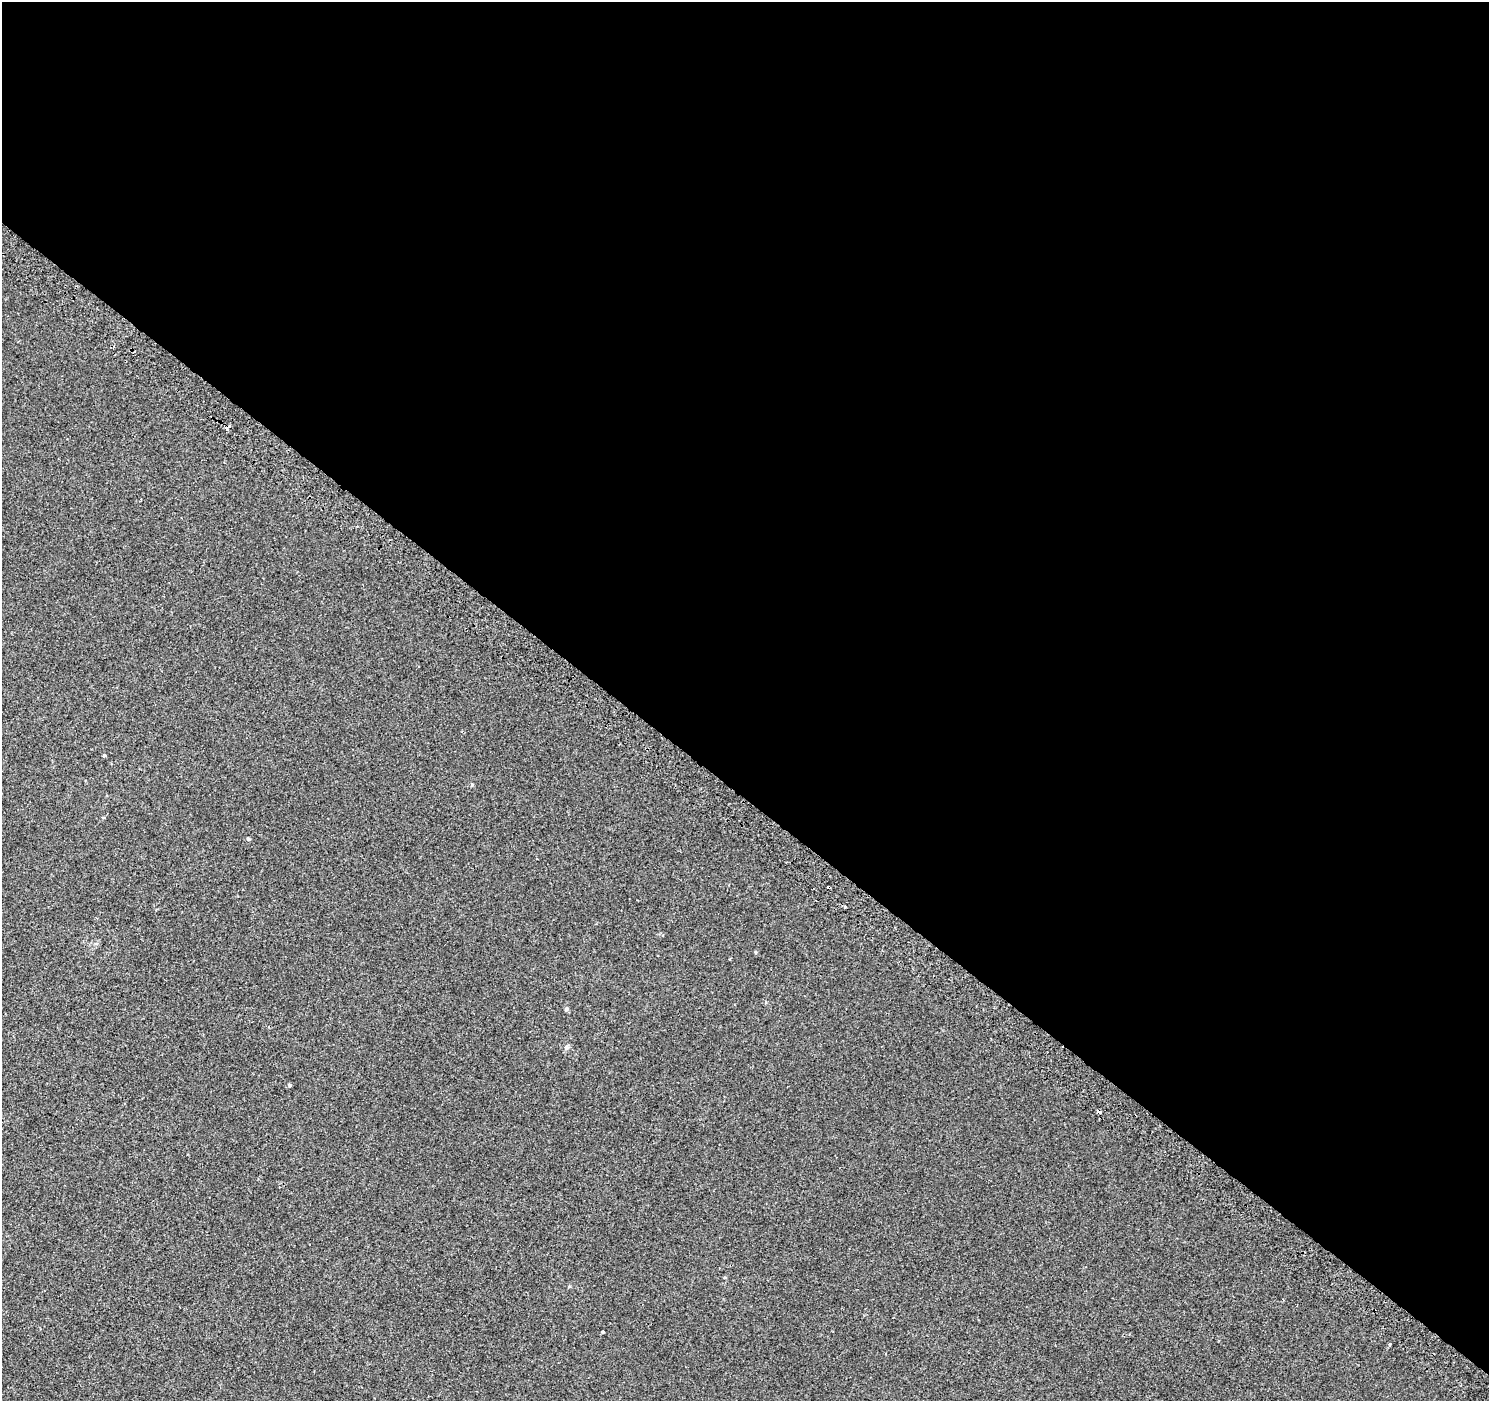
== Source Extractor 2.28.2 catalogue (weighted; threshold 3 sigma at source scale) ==
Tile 3 of 4 x 4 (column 3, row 1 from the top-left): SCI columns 3049-4535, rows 4500-5898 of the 6086 x 6114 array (HDU 1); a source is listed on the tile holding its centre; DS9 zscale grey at full resolution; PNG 1491 x 1403 px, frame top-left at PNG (2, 2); no overlay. Shown black and unused: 57% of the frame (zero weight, under 2 of 3 exposures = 3% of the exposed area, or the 3 px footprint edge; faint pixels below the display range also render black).
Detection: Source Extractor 2.28.2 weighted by HDU 2 'WHT'; one run over the whole footprint, this tile lists its part. Background 0.00109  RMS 0.0056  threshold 0.0252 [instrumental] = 3 sigma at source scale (4.5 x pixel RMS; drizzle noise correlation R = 1.50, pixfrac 1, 0.0396/0.0396 arcsec/px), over >= 5 px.
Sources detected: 14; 2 cosmic-ray / hot-pixel residue — not listed; the other 12 listed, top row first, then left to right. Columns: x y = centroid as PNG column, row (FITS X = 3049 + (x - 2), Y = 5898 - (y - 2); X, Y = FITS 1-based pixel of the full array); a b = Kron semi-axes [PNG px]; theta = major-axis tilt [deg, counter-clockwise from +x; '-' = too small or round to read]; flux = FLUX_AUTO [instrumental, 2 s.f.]
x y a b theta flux
228 428 6 3 46 5
104 755 4 4 - 0.56
472 785 5 4 - 0.58
103 817 5 3 - 0.44
248 839 4 4 - 0.71
845 907 3 3 - 1.5
755 952 4 4 - 0.55
567 1009 5 5 - 0.99
566 1047 7 6 - 1.5
290 1085 4 4 - 0.76
603 1331 3 3 - 2.7
1389 1345 3 2 - 0.72
Overlapping masked pixels (flux is a lower limit): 1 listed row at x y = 228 428